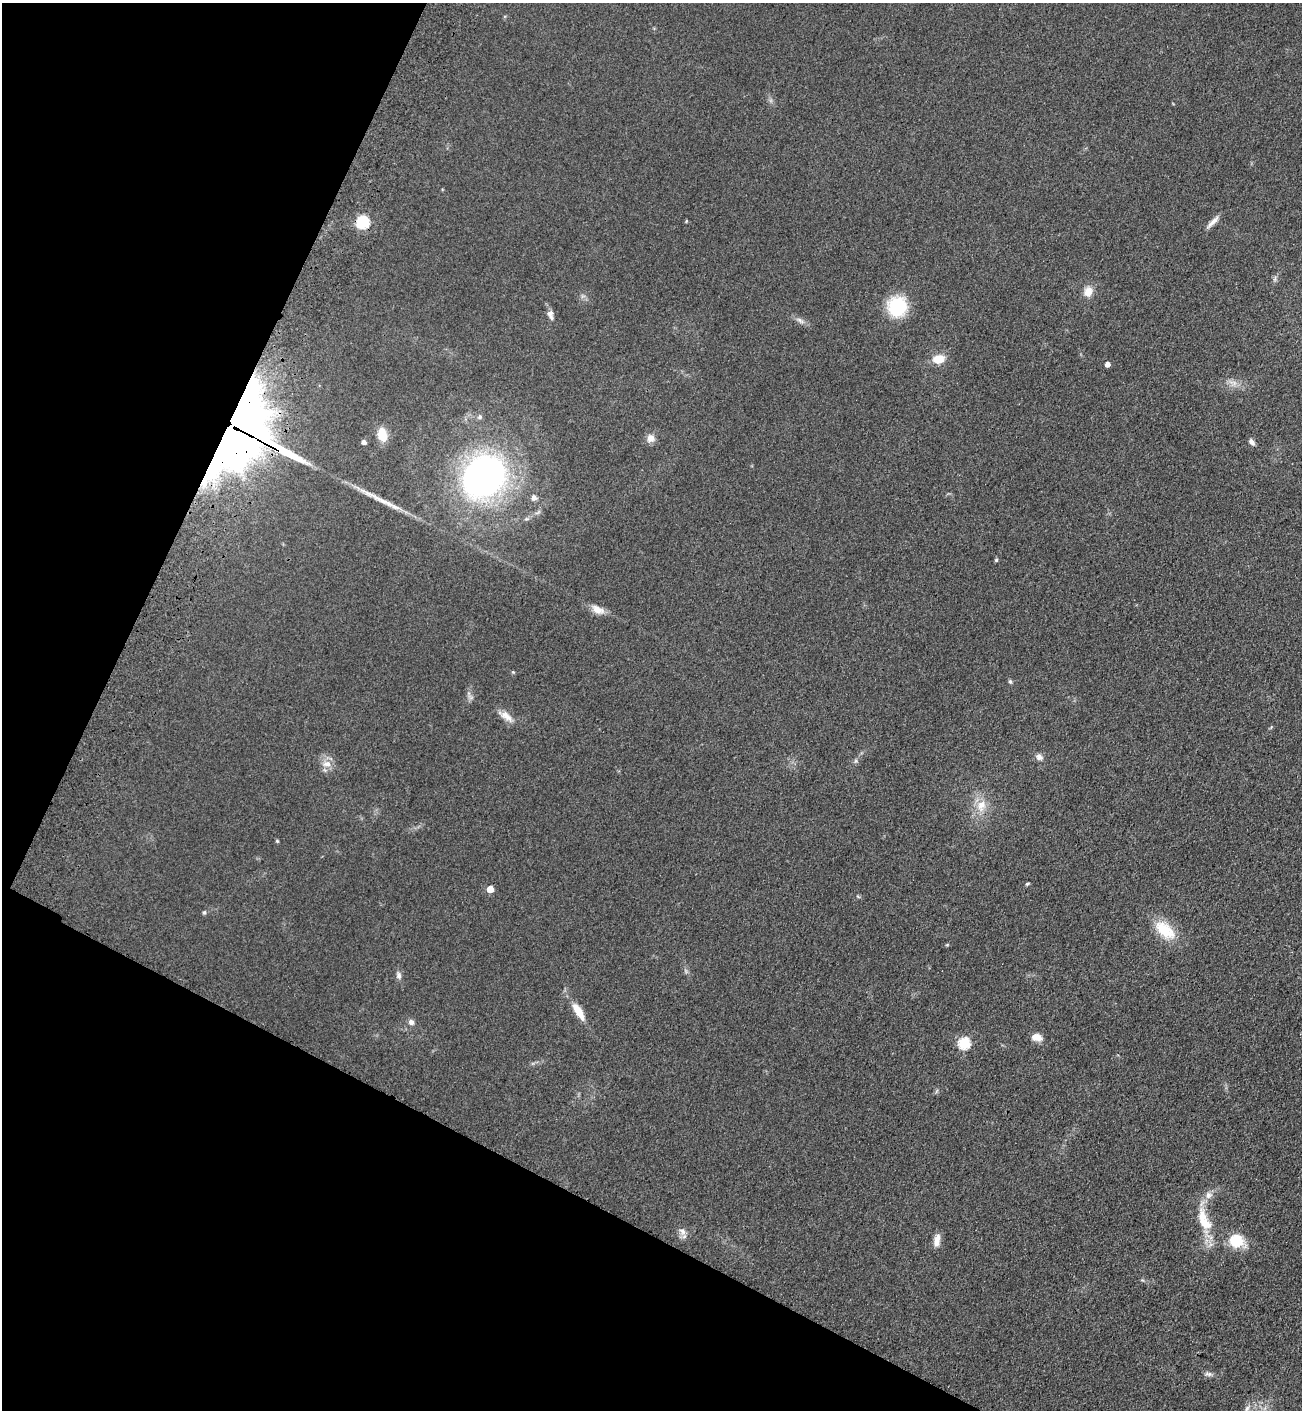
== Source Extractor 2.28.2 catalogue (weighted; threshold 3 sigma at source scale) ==
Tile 9 of 4 x 4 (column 1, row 3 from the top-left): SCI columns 256-1555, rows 1471-2878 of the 5841 x 5757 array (HDU 1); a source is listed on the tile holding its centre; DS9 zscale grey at full resolution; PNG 1304 x 1412 px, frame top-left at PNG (2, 3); no overlay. Shown black and unused: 24% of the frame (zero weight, under 3 of 4 exposures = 6% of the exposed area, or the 3 px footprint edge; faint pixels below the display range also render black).
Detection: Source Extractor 2.28.2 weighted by HDU 2 'WHT'; one run over the whole footprint, this tile lists its part. Background 0.119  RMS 0.0089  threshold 0.0402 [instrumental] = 3 sigma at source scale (4.5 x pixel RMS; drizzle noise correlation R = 1.50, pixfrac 1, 0.05/0.05 arcsec/px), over >= 5 px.
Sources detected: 45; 1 long thin detection or spike segment (spike, bleed or trail) — not listed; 2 inside a brighter listed object's ellipse — not listed separately; the other 42 listed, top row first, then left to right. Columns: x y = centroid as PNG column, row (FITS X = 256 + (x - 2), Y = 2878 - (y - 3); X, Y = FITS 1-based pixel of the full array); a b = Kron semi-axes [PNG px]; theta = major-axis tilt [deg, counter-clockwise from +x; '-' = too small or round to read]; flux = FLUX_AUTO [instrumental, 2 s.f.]
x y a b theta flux
363 222 6 6 - 100
1213 222 19 5 46 5.6
1088 291 13 11 78 8.6
897 306 17 16 - 54
550 314 14 7 -74 4.8
800 320 13 5 -34 3.7
938 359 13 9 9 14
1107 364 4 4 - 4.8
480 417 6 6 - 2
232 427 46 14 60 1600
382 435 14 9 -79 16
255 438 71 52 0 870
650 438 10 10 - 5.6
364 442 4 4 - 3.6
1251 442 8 5 -52 3.5
483 477 43 37 48 310
534 498 7 6 - 3.3
996 560 4 4 - 1.3
598 610 18 9 -27 8.6
513 672 4 4 - 0.92
1010 682 6 4 -62 1.5
506 716 20 9 -38 8.3
1039 757 9 7 -45 4.1
855 761 6 4 71 1.4
327 764 13 10 -8 7.7
981 806 18 12 77 14
277 841 5 4 - 0.99
1027 884 5 4 - 1.2
490 889 5 5 - 16
204 912 6 4 67 1.4
1165 930 32 17 -40 26
399 975 9 6 -77 3.4
578 1011 22 8 -59 14
411 1022 7 7 - 3.4
1037 1037 13 8 -10 7.2
964 1043 6 6 - 78
1202 1217 28 12 -88 19
682 1231 11 7 -42 4.6
937 1240 17 7 80 6.5
1236 1241 13 12 - 30
1208 1374 11 5 -9 2.8
1247 1408 8 6 71 2.8
Overlapping masked pixels (flux is a lower limit): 2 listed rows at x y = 232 427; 255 438